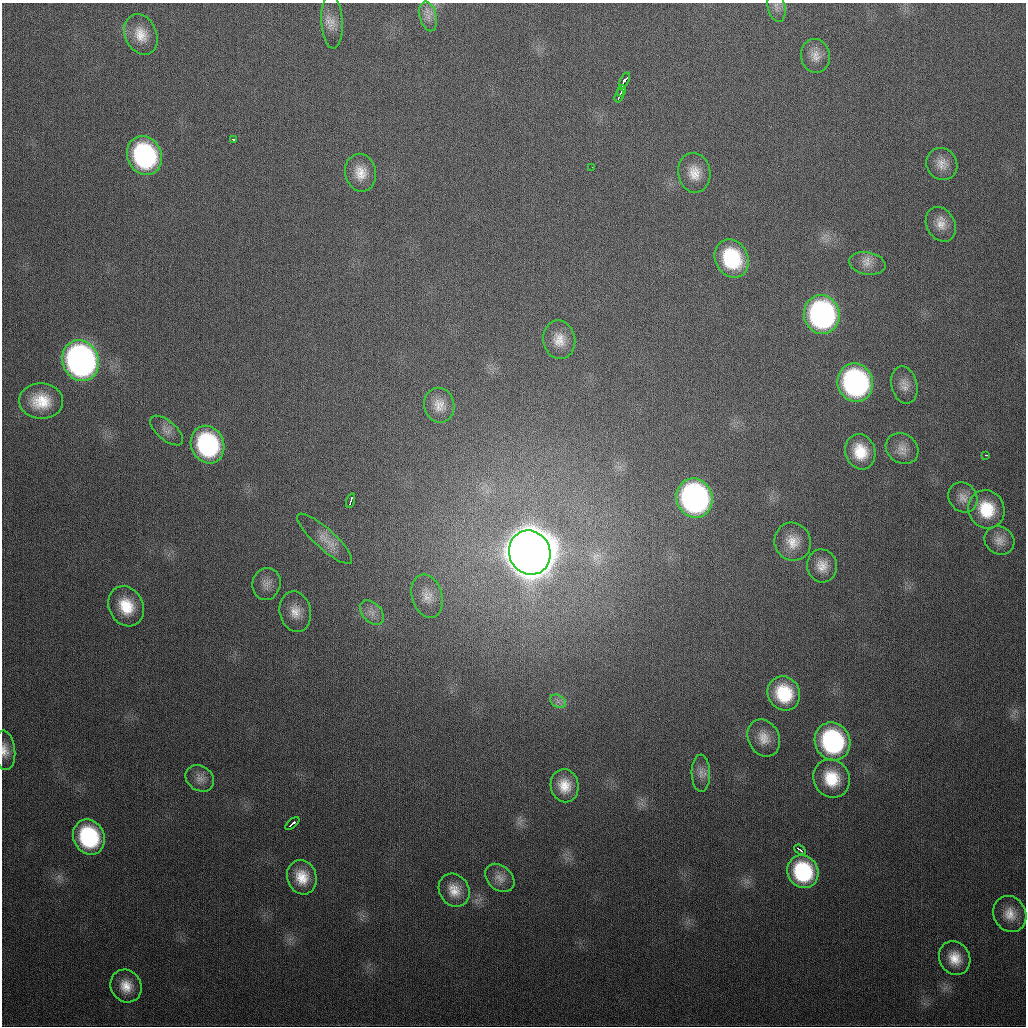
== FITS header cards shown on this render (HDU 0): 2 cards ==
NAXIS1  =                 1024
NAXIS2  =                 1024

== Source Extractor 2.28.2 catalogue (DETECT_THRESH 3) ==
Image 1024 x 1024 px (HDU 0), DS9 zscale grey, 1 PNG px = 1 image px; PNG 1028 x 1028 px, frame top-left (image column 1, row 1024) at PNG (2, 3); each listed source drawn as its Kron ellipse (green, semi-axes under 4 px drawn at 4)
Background 335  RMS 13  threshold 38.7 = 3 sigma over >= 5 px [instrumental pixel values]
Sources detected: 62; all 62 listed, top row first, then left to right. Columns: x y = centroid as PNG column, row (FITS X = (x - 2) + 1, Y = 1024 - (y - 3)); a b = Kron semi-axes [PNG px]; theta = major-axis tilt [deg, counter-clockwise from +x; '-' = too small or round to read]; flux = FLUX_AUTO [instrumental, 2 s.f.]
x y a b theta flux
776 7 15 9 -77 5.0e+03
428 16 15 8 -75 7.5e+03
332 21 27 10 -87 1.0e+04
141 34 21 16 -66 1.6e+04
815 56 17 14 -81 1.0e+04
624 81 9 3 62 1.7e+04
622 91 5 3 - 5.2e+03
619 96 7 2 71 4.4e+03
233 139 3 2 - 2.0e+03
144 156 20 17 -66 1.5e+05
942 164 16 15 - 1.0e+04
592 167 2 2 - 2.4e+03
361 173 19 15 -79 1.5e+04
694 173 20 16 -82 1.6e+04
941 224 18 14 -61 1.1e+04
732 259 20 16 -64 6.1e+04
867 263 18 11 -9 9.5e+03
822 315 19 18 - 2.3e+05
559 340 19 16 -80 1.4e+04
81 361 21 18 -68 4.2e+05
855 383 19 17 -68 2.3e+05
904 385 19 13 -76 8.9e+03
41 401 22 17 -3 2.7e+04
439 405 17 15 -77 1.1e+04
167 430 20 9 -40 6.9e+03
208 445 19 16 -67 1.2e+05
902 449 17 14 -33 1.0e+04
860 452 18 15 -73 2.4e+04
986 455 3 2 - 1.7e+03
963 497 16 13 -53 8.6e+03
694 498 20 18 -69 3.1e+05
351 501 7 2 73 3.4e+03
987 509 19 17 -66 3.2e+04
325 539 36 10 -42 1.3e+04
999 540 15 13 -33 8.5e+03
793 542 19 18 - 1.6e+04
530 553 22 20 -68 6.4e+06
822 566 16 15 - 1.2e+04
266 584 16 14 75 8.4e+03
427 596 22 15 -73 1.3e+04
126 606 21 17 -63 2.8e+04
295 612 20 15 -78 1.4e+04
372 612 14 9 -47 7.7e+03
784 693 17 16 - 4.0e+04
558 701 8 6 -30 3.7e+03
764 738 19 15 -63 1.3e+04
832 741 19 17 -65 1.3e+05
5 750 20 10 -84 9.4e+03
701 773 18 9 -89 7.3e+03
200 778 15 12 -35 7.4e+03
832 778 19 18 - 3.0e+04
564 786 17 14 -79 1.6e+04
292 824 8 3 39 8.1e+03
89 837 18 15 -64 8.6e+04
800 850 6 3 -39 3.9e+03
803 872 17 15 -63 6.9e+04
302 877 17 14 -71 1.9e+04
500 878 16 12 -42 7.8e+03
454 890 17 14 -57 1.4e+04
1010 914 18 16 -63 1.4e+04
955 958 17 15 -61 1.7e+04
126 986 17 15 -59 1.6e+04
At the frame edge (FLAGS 8, measured only in part): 1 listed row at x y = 5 750